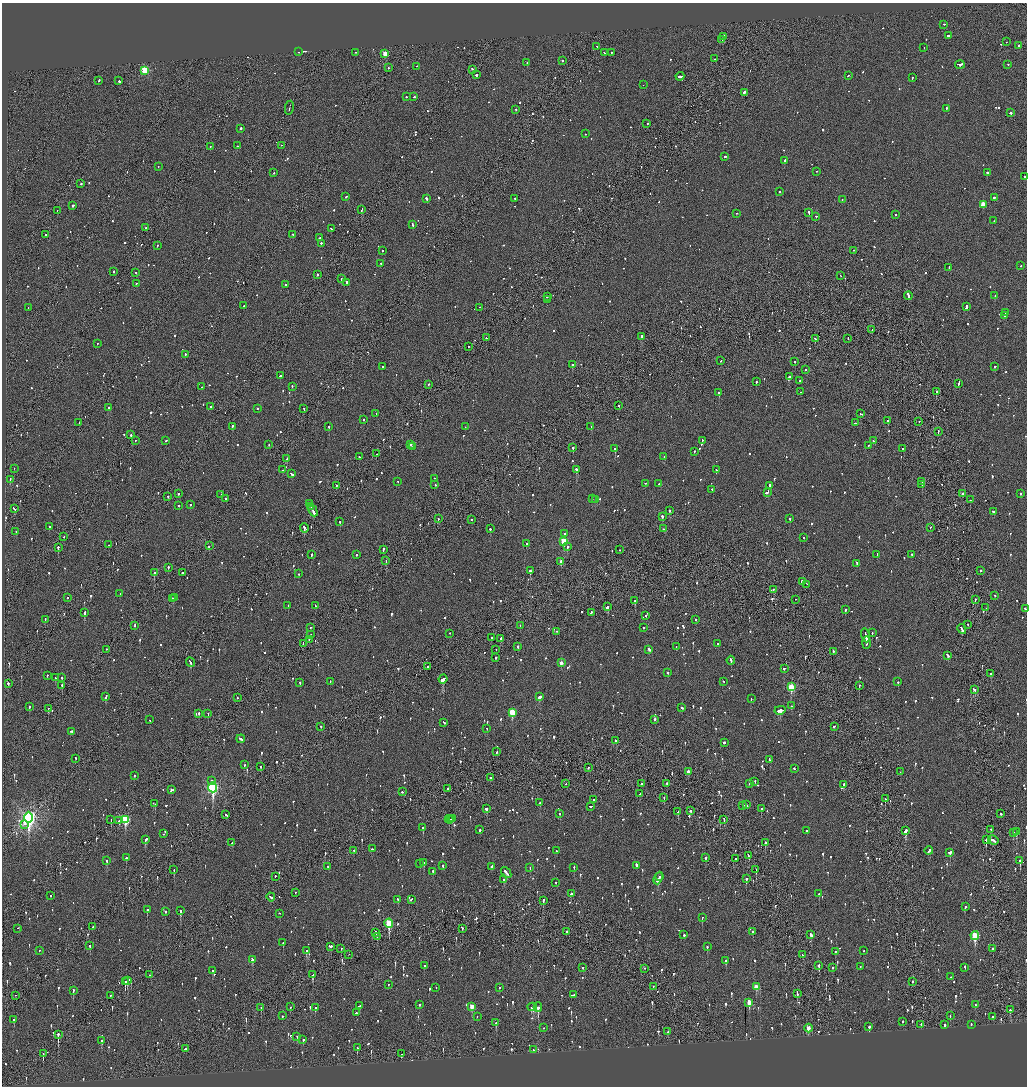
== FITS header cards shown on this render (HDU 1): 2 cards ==
NAXIS1  =                 2050
NAXIS2  =                 2168

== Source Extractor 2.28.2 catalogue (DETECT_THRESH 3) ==
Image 2050 x 2168 px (HDU 1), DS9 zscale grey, zoomed out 1/2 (1 PNG px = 2 x 2 image px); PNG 1029 x 1088 px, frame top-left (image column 2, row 2168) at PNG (2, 3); each listed source drawn as its Kron ellipse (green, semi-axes under 4 px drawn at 4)
Background -0.0953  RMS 0.097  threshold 0.292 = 3 sigma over >= 5 px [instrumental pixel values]
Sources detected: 1572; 92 cannot appear on this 1/2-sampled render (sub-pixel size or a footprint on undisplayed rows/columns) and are neither listed nor drawn; of the other 1480, the 500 brightest by FLUX_AUTO listed and drawn (980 fainter detections omitted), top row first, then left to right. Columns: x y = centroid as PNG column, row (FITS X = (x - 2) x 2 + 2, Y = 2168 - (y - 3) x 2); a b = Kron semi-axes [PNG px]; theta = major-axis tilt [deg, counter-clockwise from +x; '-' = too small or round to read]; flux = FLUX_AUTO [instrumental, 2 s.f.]
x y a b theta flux
944 25 2 2 - 120
948 36 2 2 - 160
723 37 4 2 - 360
722 40 2 1 - 260
1006 42 2 1 - 110
1019 46 3 2 - 200
597 47 2 2 - 150
924 48 2 2 - 110
298 52 2 2 - 110
355 53 2 2 - 70
604 53 2 2 - 61
611 53 2 1 - 200
385 54 3 2 - 310
715 59 2 1 - 120
562 61 2 1 - 390
527 63 2 2 - 140
960 65 5 2 - 510
1008 65 2 2 - 89
417 67 2 2 - 130
388 68 2 2 - 110
472 70 3 2 - 200
145 71 3 3 - 1200
476 75 2 2 - 380
848 76 2 2 - 89
680 77 4 2 - 250
912 78 3 2 - 86
99 81 3 2 - 100
119 81 3 2 - 580
643 85 2 1 - 120
744 93 4 2 - 310
406 97 2 2 - 170
414 97 2 2 - 110
289 108 7 1 80 320
946 109 3 2 - 100
516 110 2 2 - 140
1011 113 2 2 - 280
647 124 2 1 - 220
241 129 2 2 - 410
585 134 2 2 - 79
237 146 2 2 - 180
281 146 2 1 - 62
210 147 2 2 - 160
725 157 2 2 - 65
785 161 3 2 - 470
158 167 2 2 - 65
817 172 2 2 - 110
274 173 2 2 - 100
987 173 2 2 - 230
1024 177 2 2 - 96
81 184 2 2 - 180
779 192 2 2 - 72
345 197 3 2 - 110
994 198 3 2 - 130
427 199 2 2 - 380
515 199 2 2 - 120
842 200 2 1 - 81
983 205 3 3 - 450
73 206 2 2 - 370
361 210 3 2 - 140
57 211 3 1 - 150
809 213 3 2 - 200
736 214 2 1 - 100
895 215 2 2 - 66
816 217 2 2 - 77
994 221 2 2 - 60
412 225 3 2 - 300
146 228 2 1 - 100
331 229 2 2 - 100
46 235 2 2 - 86
293 235 2 2 - 89
320 238 3 2 - 90
321 244 2 2 - 340
157 246 2 1 - 78
382 251 2 2 - 58
854 251 2 2 - 110
381 264 2 2 - 90
1021 266 2 2 - 62
949 268 4 2 - 170
114 272 2 2 - 170
136 273 2 2 - 72
317 275 2 2 - 630
841 276 2 1 - 67
341 279 2 2 - 130
347 283 3 2 - 88
136 284 2 2 - 110
285 285 2 2 - 60
908 296 4 2 - 290
995 296 2 2 - 68
547 297 2 2 - 120
548 300 2 2 - 96
244 306 2 2 - 72
966 307 4 2 - 280
28 308 2 2 - 65
480 308 2 1 - 130
1006 313 3 2 - 150
1004 316 3 2 - 120
872 330 2 1 - 110
642 337 2 2 - 270
486 338 2 2 - 88
815 339 3 2 - 300
848 339 2 1 - 140
97 344 2 2 - 71
468 347 2 2 - 81
185 355 3 1 - 87
721 361 3 2 - 72
795 362 2 2 - 150
572 365 2 2 - 240
382 367 2 2 - 140
995 367 2 2 - 110
806 370 2 2 - 69
280 376 3 2 - 320
789 377 2 2 - 270
800 381 2 1 - 68
756 382 2 2 - 160
959 384 4 2 - 160
429 385 2 2 - 130
202 387 2 2 - 75
292 387 2 2 - 71
801 392 2 2 - 58
936 392 2 2 - 120
719 393 2 2 - 180
619 406 2 2 - 95
210 407 2 2 - 87
109 408 3 2 - 74
257 409 2 2 - 74
304 409 2 1 - 120
376 414 2 2 - 59
861 414 4 2 - 170
364 420 2 2 - 95
888 421 2 2 - 150
919 422 2 2 - 70
79 423 2 1 - 91
855 423 2 1 - 100
232 427 2 2 - 300
329 427 2 2 - 150
465 427 2 2 - 67
591 427 2 1 - 58
938 432 2 1 - 110
131 435 2 2 - 240
135 441 2 2 - 61
166 441 2 2 - 61
702 441 2 2 - 100
873 441 2 2 - 65
269 445 2 1 - 81
411 445 2 2 - 77
868 446 2 2 - 89
412 447 2 2 - 73
573 448 2 2 - 210
615 449 2 2 - 300
903 449 2 2 - 110
694 452 2 2 - 300
376 454 2 1 - 86
359 457 2 2 - 140
664 457 2 1 - 160
287 459 2 2 - 67
14 469 2 1 - 63
283 470 2 2 - 130
576 470 3 2 - 580
716 470 2 2 - 120
291 474 3 2 - 250
434 479 2 2 - 110
10 480 2 2 - 82
398 482 2 1 - 92
922 482 2 2 - 120
646 484 2 1 - 96
659 484 2 2 - 67
435 485 2 2 - 100
922 485 2 1 - 190
336 486 2 1 - 120
769 486 4 2 - 170
712 490 2 2 - 280
767 493 4 2 - 230
178 494 2 2 - 63
963 494 3 2 - 120
1020 494 2 2 - 95
221 495 2 2 - 68
168 497 2 2 - 98
225 499 2 2 - 73
592 499 2 2 - 76
595 500 2 2 - 74
970 500 2 1 - 280
309 504 4 2 - 190
190 505 2 2 - 87
179 506 2 2 - 84
311 507 2 1 - 93
15 509 2 2 - 97
313 511 6 2 -63 310
670 511 2 2 - 400
994 512 3 2 - 110
662 517 2 2 - 480
438 519 2 2 - 73
790 519 2 2 - 90
471 520 2 2 - 120
340 522 2 2 - 120
49 527 2 2 - 100
304 528 4 3 - 260
930 528 2 1 - 69
490 529 2 2 - 150
664 529 2 2 - 68
16 532 2 1 - 69
565 534 2 2 - 82
64 537 2 2 - 74
804 538 2 2 - 60
564 542 3 3 - 940
527 544 3 2 - 130
108 545 2 1 - 65
209 546 2 2 - 95
567 547 2 2 - 220
58 548 2 2 - 390
383 550 3 2 - 130
620 550 2 1 - 67
311 555 2 2 - 110
356 555 2 2 - 67
877 555 3 2 - 100
912 555 2 2 - 82
386 561 2 1 - 160
561 562 3 2 - 140
857 564 2 2 - 110
168 568 2 2 - 170
530 571 2 2 - 450
980 571 2 2 - 210
154 573 2 2 - 340
182 573 2 2 - 110
299 574 2 2 - 63
802 582 4 2 - 520
807 585 3 2 - 220
773 590 2 1 - 140
120 594 2 2 - 68
995 596 2 1 - 78
67 598 2 2 - 150
174 598 2 2 - 92
173 599 2 2 - 130
796 600 2 1 - 66
975 600 2 1 - 250
635 601 2 2 - 180
288 606 2 2 - 110
315 606 3 2 - 95
608 607 3 2 - 290
986 608 2 1 - 58
1025 609 3 2 - 100
845 610 2 2 - 190
84 613 3 2 - 690
591 613 2 2 - 84
646 616 2 2 - 67
45 620 2 1 - 90
696 620 2 2 - 68
968 625 2 1 - 63
135 626 3 2 - 62
520 626 2 2 - 69
310 628 2 2 - 65
643 628 2 2 - 130
962 629 5 2 - 170
557 632 2 2 - 66
872 633 2 2 - 110
450 634 2 2 - 58
311 635 2 1 - 85
865 636 7 2 -77 350
492 638 3 2 - 91
500 639 2 2 - 89
309 640 3 1 - 290
866 643 6 2 89 270
303 644 3 1 - 64
717 644 2 2 - 60
518 647 2 2 - 250
676 647 2 2 - 58
106 650 2 1 - 84
496 650 2 1 - 67
649 650 4 2 - 130
833 652 2 2 - 200
948 656 4 2 - 140
496 658 2 2 - 310
731 661 4 2 - 150
190 663 5 2 - 180
561 663 3 2 - 150
427 667 2 1 - 160
784 669 2 2 - 230
668 673 2 2 - 110
991 674 3 2 - 100
47 676 2 2 - 70
55 678 2 2 - 240
62 678 2 2 - 98
443 679 4 2 - 1100
330 682 2 2 - 63
723 682 2 2 - 58
898 682 2 2 - 160
300 683 2 2 - 120
8 684 2 2 - 130
62 686 3 2 - 120
859 686 2 2 - 100
791 687 4 3 - 840
974 690 3 2 - 250
106 697 4 2 - 150
539 697 3 2 - 250
237 698 2 2 - 160
751 699 2 2 - 84
791 706 2 2 - 63
29 707 3 2 - 160
682 708 3 2 - 89
48 709 2 1 - 60
780 711 5 2 - 360
512 713 3 3 - 810
199 714 2 2 - 100
208 714 2 2 - 68
150 720 2 2 - 71
654 720 2 2 - 140
444 723 2 2 - 110
321 727 2 2 - 140
834 727 3 2 - 90
487 729 2 2 - 120
71 732 3 2 - 95
241 739 4 2 - 170
615 741 2 2 - 94
724 743 2 2 - 190
497 752 3 2 - 79
75 759 2 2 - 100
769 760 3 2 - 220
244 765 2 2 - 84
261 767 2 2 - 120
588 768 2 2 - 150
794 769 2 2 - 71
688 772 2 2 - 87
900 772 2 1 - 74
134 776 2 2 - 72
491 778 3 2 - 66
212 781 2 2 - 160
755 782 2 2 - 66
566 784 2 2 - 67
641 784 2 2 - 72
667 784 3 1 - 170
749 784 2 1 - 120
844 785 2 2 - 150
213 788 5 3 - 3900
448 789 2 1 - 200
171 790 3 2 - 110
402 792 2 2 - 62
640 794 2 1 - 110
664 798 2 1 - 80
885 799 2 1 - 100
594 800 2 2 - 300
540 803 2 2 - 140
155 804 3 2 - 130
747 805 2 2 - 100
743 806 2 2 - 61
591 807 3 2 - 150
486 809 3 2 - 180
761 809 2 2 - 200
690 811 2 2 - 210
678 812 2 2 - 110
560 814 2 2 - 61
1001 814 2 2 - 330
226 815 3 2 - 100
29 818 5 4 - 8500
453 818 3 2 - 76
451 819 3 1 - 65
111 820 3 1 - 100
125 820 4 3 - 1300
449 820 4 2 - 89
724 820 3 2 - 84
119 821 2 2 - 76
25 825 3 2 - 86
423 828 2 2 - 270
480 830 2 2 - 240
991 830 2 2 - 100
806 831 2 2 - 87
905 831 4 3 - 340
1016 832 2 2 - 350
1013 833 2 2 - 95
164 834 2 2 - 59
145 840 3 2 - 240
986 840 3 2 - 200
993 841 5 2 - 210
232 843 2 2 - 64
765 843 3 2 - 160
372 849 2 2 - 120
354 851 2 2 - 65
557 851 2 2 - 70
929 851 4 2 - 370
950 853 3 2 - 200
749 856 2 2 - 60
126 858 2 2 - 160
705 858 3 2 - 140
735 859 2 1 - 130
107 861 2 2 - 160
1020 861 3 2 - 430
424 863 2 2 - 110
420 864 2 2 - 58
443 866 2 2 - 86
636 866 4 2 - 220
328 867 2 2 - 80
492 867 3 2 - 62
530 868 2 2 - 85
574 868 3 1 - 150
174 870 2 1 - 150
756 870 3 1 - 140
433 872 3 2 - 98
506 873 6 2 -50 220
275 877 2 1 - 69
660 877 2 2 - 120
658 879 6 2 67 390
746 879 3 2 - 150
504 880 3 2 - 100
556 883 2 2 - 310
295 893 2 2 - 73
571 894 3 2 - 89
819 894 2 2 - 130
51 896 2 2 - 93
271 897 4 2 - 150
398 900 2 2 - 59
411 900 3 2 - 110
543 901 3 2 - 100
965 907 2 2 - 87
147 910 3 2 - 170
181 911 3 2 - 250
165 912 2 2 - 58
280 914 2 1 - 170
702 918 2 2 - 120
389 924 4 3 - 1100
93 927 3 2 - 140
18 929 2 1 - 140
462 929 3 1 - 240
567 932 2 2 - 270
753 932 3 2 - 120
376 933 3 2 - 82
684 935 2 2 - 140
811 935 3 2 - 720
975 936 4 3 - 1200
377 937 2 1 - 58
283 943 2 2 - 340
90 946 3 2 - 170
331 947 3 2 - 220
707 947 2 2 - 290
341 949 3 2 - 64
993 949 2 2 - 180
39 951 2 2 - 86
306 951 3 2 - 210
864 951 2 2 - 62
835 952 2 2 - 62
349 955 2 1 - 130
803 955 2 1 - 87
252 960 4 3 - 150
726 961 3 2 - 130
424 966 2 2 - 91
819 966 4 2 - 280
860 967 3 2 - 70
582 968 2 2 - 330
832 968 2 2 - 89
965 968 3 2 - 160
644 969 2 2 - 61
213 971 3 2 - 90
150 975 2 2 - 58
313 975 3 2 - 110
951 977 2 2 - 130
127 981 3 2 - 200
125 982 4 2 - 370
912 982 3 1 - 61
388 985 2 2 - 61
653 987 2 1 - 91
756 987 3 2 - 290
436 988 2 1 - 65
499 988 2 2 - 100
73 991 2 2 - 180
797 994 3 2 - 180
574 995 3 2 - 84
16 996 2 1 - 58
110 996 2 2 - 77
749 1003 4 2 - 370
419 1005 3 2 - 85
975 1005 2 2 - 59
359 1006 3 2 - 110
290 1007 2 2 - 60
472 1007 3 3 - 350
532 1007 5 3 - 220
261 1008 2 1 - 90
315 1008 3 2 - 170
538 1008 5 3 - 540
1010 1010 2 2 - 230
356 1013 2 2 - 190
282 1016 2 2 - 71
950 1016 3 2 - 60
477 1017 2 2 - 72
993 1017 2 2 - 370
14 1020 3 2 - 92
902 1022 2 2 - 100
496 1023 3 2 - 210
921 1025 3 2 - 120
945 1025 2 2 - 220
971 1025 2 2 - 180
869 1027 3 2 - 360
544 1028 2 2 - 74
808 1029 4 2 - 310
667 1032 3 2 - 69
58 1035 3 1 - 870
297 1037 2 2 - 180
303 1040 2 2 - 140
101 1041 2 2 - 230
357 1048 2 2 - 170
186 1049 3 2 - 270
533 1050 2 2 - 79
43 1054 2 1 - 98
401 1054 2 2 - 63
At the frame edge (FLAGS 8, measured only in part): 2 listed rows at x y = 1024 177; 1025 609
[980 fainter detections neither listed nor drawn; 92 sub-pixel or undisplayed-footprint detections neither listed nor drawn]